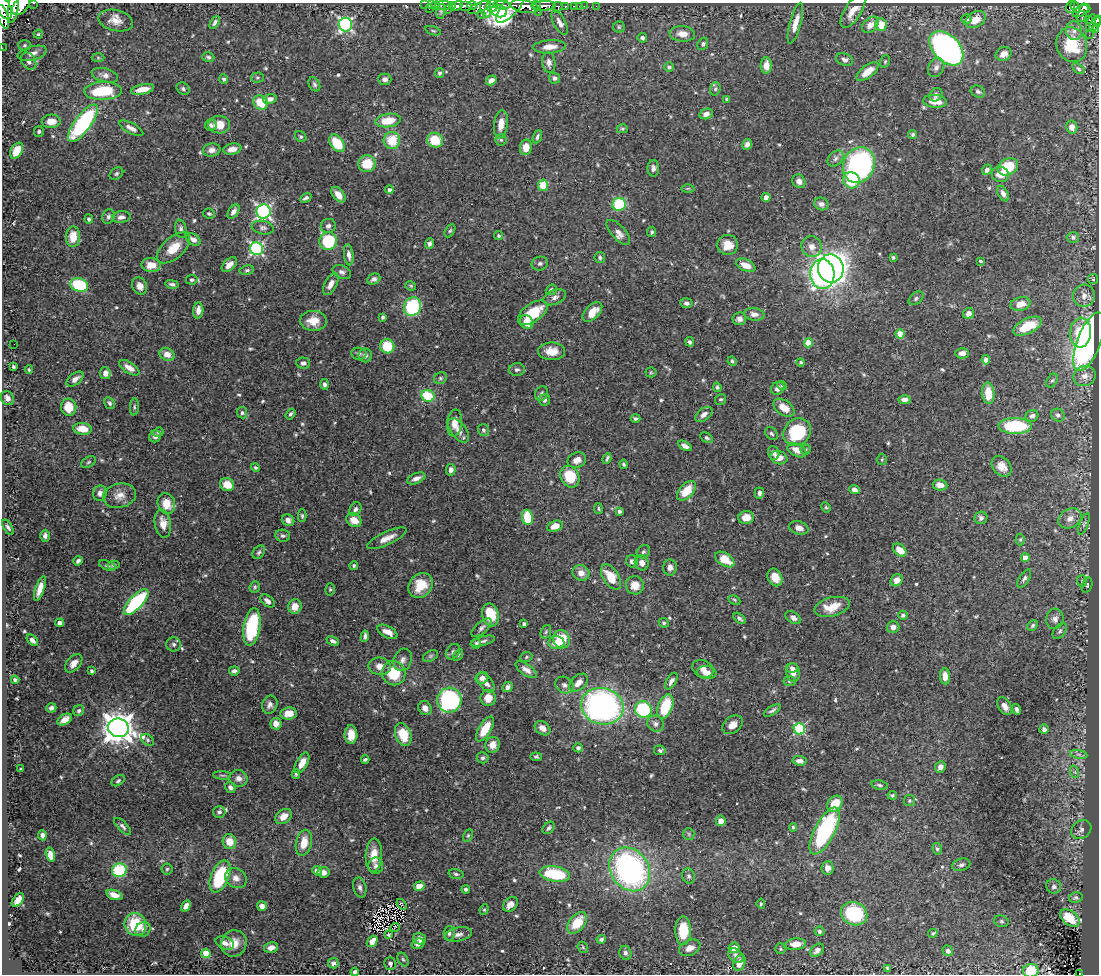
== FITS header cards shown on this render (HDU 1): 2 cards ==
NAXIS1  =                 1097
NAXIS2  =                  972

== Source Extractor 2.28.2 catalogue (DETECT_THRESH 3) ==
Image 1097 x 972 px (HDU 1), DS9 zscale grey, 1 PNG px = 1 image px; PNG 1101 x 976 px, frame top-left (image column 1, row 972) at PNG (2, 3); each listed source drawn as its Kron ellipse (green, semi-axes under 4 px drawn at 4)
Background 0.493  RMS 0.016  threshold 0.0468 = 3 sigma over >= 5 px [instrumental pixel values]
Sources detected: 618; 2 with non-positive FLUX_AUTO (blend fragments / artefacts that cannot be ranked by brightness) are neither listed nor drawn; of the other 616, the 500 brightest by FLUX_AUTO listed and drawn (116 fainter detections omitted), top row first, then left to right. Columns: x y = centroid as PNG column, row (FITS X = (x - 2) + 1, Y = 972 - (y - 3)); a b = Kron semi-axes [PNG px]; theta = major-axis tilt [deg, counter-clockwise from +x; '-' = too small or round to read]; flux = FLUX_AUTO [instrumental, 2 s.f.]
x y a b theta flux
34 3 3 2 - 15
21 5 11 7 48 550
425 5 2 2 - 4.6
431 5 3 2 - 3.5
444 5 9 3 0 27
452 5 3 3 - 76
502 5 8 3 -4 88
14 6 16 5 82 450
436 6 4 3 - 8.9
457 6 6 4 35 200
465 6 6 5 - 170
472 6 5 3 - 79
492 6 6 5 - 160
524 6 14 6 -9 630
536 6 5 3 - 100
544 6 11 5 3 240
565 6 3 3 - 33
574 6 4 3 - 13
579 6 3 2 - 2
584 6 2 2 - 1.7
596 6 2 2 - 2.5
479 7 12 5 24 130
511 7 20 8 49 270
557 7 5 5 - 59
1071 7 6 4 70 35
1075 7 6 3 -69 43
4 8 12 6 -65 360
1085 8 5 4 - 77
429 9 3 2 - 8.8
486 9 9 5 -77 95
447 10 3 2 - 3.6
441 11 7 5 81 2.1
499 11 8 6 -15 200
853 11 19 8 58 14
1081 11 9 5 31 93
538 12 2 2 - 3.4
481 15 2 2 - 10
3 17 12 5 -73 250
1082 17 5 5 - 46
966 19 5 4 - 2.3
1089 19 4 3 - 36
976 20 11 7 33 17
1097 20 5 4 - 69
116 21 17 10 -13 12
215 22 7 4 61 3.2
560 23 13 6 -62 6.4
795 23 21 5 75 12
1091 23 9 3 73 25
345 24 7 6 - 200
1095 24 8 3 55 55
870 25 9 6 44 9.7
881 25 6 5 - 20
619 27 5 5 - 1.7
1096 30 4 4 - 15
433 31 8 4 -18 1.8
1074 31 9 8 - 5.8
38 34 4 4 - 1.6
682 34 13 7 -5 9.7
1089 35 2 2 - 21
642 38 5 4 - 3.1
703 44 6 5 - 2.5
25 45 6 5 - 1.8
1072 45 17 15 -69 45
549 47 16 6 4 11
2 48 2 2 - 2
946 48 20 13 -46 310
32 53 15 7 15 7.1
1003 54 8 6 25 7.1
208 57 6 4 -17 2
98 58 6 4 -2 1.5
845 59 9 6 -17 3.5
29 61 9 7 -57 4.7
885 61 6 4 71 1.5
549 63 10 6 -83 5.1
766 65 8 5 87 10
669 67 5 4 - 2.9
936 67 10 7 62 4.9
1078 69 7 4 -33 2.2
867 72 13 6 37 14
440 73 5 4 - 2.4
105 75 13 7 -15 6.2
257 78 6 5 - 1.6
554 78 6 5 - 3.3
224 79 5 4 - 2.5
385 79 6 5 - 4
491 80 6 4 33 5.6
314 84 7 5 -62 2.5
143 89 12 5 10 13
183 89 7 5 -44 2.4
715 89 7 5 74 2
103 91 19 9 2 60
978 92 7 5 -24 2.6
936 95 7 6 - 3.3
270 99 7 5 13 5.1
727 99 4 3 - 1.9
935 101 12 6 -5 13
261 103 8 6 -42 26
706 114 7 5 13 5.1
51 121 9 6 2 12
388 121 13 6 8 25
83 123 22 8 53 140
501 124 14 7 82 13
211 125 6 6 - 3.3
219 125 11 9 -1 15
1072 127 6 5 - 7.9
131 128 13 5 -27 6.2
622 129 6 4 -1 1.5
39 131 5 5 - 2.5
913 134 4 4 - 1.8
301 137 6 5 - 1.8
537 137 7 4 67 2.7
392 140 8 8 - 29
435 140 8 7 - 28
501 140 6 5 - 1.9
337 143 10 6 -54 35
747 144 5 5 - 3.8
526 147 8 6 81 13
232 149 9 5 10 7.5
212 150 9 6 9 5.8
17 151 9 5 59 21
835 159 9 6 47 4
367 164 8 8 - 25
859 165 18 15 66 270
1008 167 10 8 29 35
653 168 8 5 90 3.9
987 170 5 4 - 3.8
116 174 7 5 34 2.2
1000 174 9 7 -11 11
851 180 8 8 - 33
799 181 7 6 - 4.8
543 185 6 5 - 19
688 188 6 4 1 1.6
389 190 4 4 - 3.6
1003 194 8 5 -62 4.5
338 195 9 5 -50 9.5
766 197 4 4 - 6.5
306 198 6 3 30 2.6
619 204 7 6 - 56
821 204 7 6 - 4.6
264 211 7 7 - 270
233 212 8 5 56 4.8
209 213 6 5 - 1.8
108 216 7 6 - 2.9
121 217 9 5 9 4.4
89 219 4 4 - 2.2
328 226 7 7 - 3.7
263 228 11 6 -11 3.3
181 229 9 5 -79 3.3
450 231 7 4 61 1.8
618 232 16 7 -48 7.5
652 232 5 4 - 2.2
499 236 4 4 - 1.9
73 237 10 7 87 17
1073 237 6 5 - 2.9
193 239 8 5 -34 5.4
328 241 9 8 - 62
429 244 5 4 - 2.7
728 245 10 10 - 15
812 247 11 10 - 7.6
173 248 20 10 41 20
256 249 6 6 - 190
349 255 10 4 -82 5.5
600 257 5 5 - 2.1
893 257 3 3 - 2.2
980 261 4 2 - 1.6
540 264 8 7 - 3.1
151 265 9 7 -2 14
229 265 9 5 44 8.1
746 265 10 5 -23 13
831 268 14 12 -81 700
247 270 7 5 10 2.1
342 272 9 6 -25 3.7
822 274 15 12 -86 240
374 279 7 5 27 3.4
1093 279 5 5 - 1.9
192 280 6 5 - 2.4
172 284 7 4 -13 2.5
331 284 12 6 60 7.9
79 285 9 6 -19 65
140 286 9 7 -62 7.7
411 286 5 4 - 1.6
551 290 6 5 - 2.5
1084 296 11 11 - 9.9
555 297 12 7 22 4.9
916 298 8 5 40 2.8
686 303 6 5 - 3.2
1021 304 10 6 13 12
412 307 9 8 - 81
198 310 8 5 86 6.4
592 312 12 7 46 15
533 313 17 9 35 39
969 313 6 5 - 5.5
754 314 10 6 -9 5.9
383 317 4 3 - 2.3
739 319 7 6 - 4.3
313 321 13 10 -3 16
527 322 7 6 - 17
1027 326 15 7 26 35
1080 333 15 10 84 38
900 334 4 4 - 24
690 342 5 4 - 2.4
1089 342 31 12 68 350
808 343 4 4 - 26
14 344 2 2 - 17
387 346 7 7 - 33
552 351 13 9 -1 14
962 353 7 5 -1 7.2
167 354 8 6 -27 8.8
359 354 7 6 - 2.8
365 355 7 6 - 4.2
986 360 4 4 - 4.9
732 361 5 4 - 1.9
801 362 4 4 - 2.3
303 363 7 5 -5 3.7
13 366 4 3 - 1.7
129 368 11 5 -32 8.8
29 370 4 3 - 1.5
517 370 8 6 1 3.1
651 372 5 5 - 1.5
105 373 6 5 - 6.9
1085 376 11 10 - 9.3
440 378 7 5 34 2.1
75 379 10 5 37 5.4
1052 380 7 5 60 2.3
324 384 5 4 - 2.9
782 385 5 4 - 1.6
717 387 5 4 - 1.9
778 388 7 6 - 4.5
541 393 8 6 63 3
988 393 11 6 -85 22
428 396 7 5 -23 45
7 398 7 6 - 4.6
721 399 6 5 - 1.8
544 400 6 5 - 4.5
905 400 6 4 -2 4.8
110 403 6 5 - 2.4
69 407 8 8 - 20
134 407 8 4 85 1.9
784 408 12 7 -34 13
242 413 5 5 - 2.4
290 414 6 4 55 2.3
704 414 10 6 38 5.6
1058 415 7 6 - 3.8
1032 416 6 5 - 4
635 418 5 4 - 2.1
454 423 13 7 83 10
1015 426 16 8 -1 72
82 429 9 6 -6 16
459 430 14 7 -54 8.1
483 430 6 5 - 2.7
158 432 6 4 19 1.9
797 432 15 13 47 63
771 433 7 5 -44 2.5
155 436 6 6 - 3.9
707 438 7 4 -31 2.1
685 446 7 4 -30 4.3
805 449 5 5 - 1.5
797 450 10 6 -29 10
774 453 7 5 -70 3.5
607 458 6 3 67 2
779 458 8 6 -18 12
882 459 6 5 - 1.6
577 460 9 7 23 7.9
88 462 8 5 28 1.9
624 464 4 4 - 2
1002 466 11 8 -45 10
255 467 4 4 - 1.8
451 470 6 5 - 4.7
570 477 11 9 -60 38
416 478 9 5 22 6.3
227 485 7 6 - 16
940 485 7 5 -7 8.8
854 490 5 4 - 4.4
686 491 12 7 47 22
100 493 7 6 - 4.4
759 493 5 4 - 3.5
119 496 17 12 13 12
166 504 11 8 -69 17
826 507 5 4 - 1.6
598 508 5 4 - 1.6
355 509 7 5 57 3.6
619 511 3 3 - 2.8
302 516 6 4 -88 1.7
527 517 8 5 -82 36
746 518 8 6 10 11
981 518 6 6 - 3.4
1070 518 12 9 30 7.8
288 520 6 5 - 4.2
354 520 8 6 -35 13
163 524 14 8 -81 12
1084 524 11 4 70 2.5
555 526 8 5 16 11
8 527 8 4 -58 2.7
799 528 10 6 -17 7.2
45 536 6 4 89 3.8
283 536 7 6 - 2.9
387 538 21 6 25 10
1020 539 6 4 88 1.6
900 550 8 5 -42 14
259 552 7 5 50 2.5
643 552 7 6 - 2.3
1025 558 4 4 - 8.6
725 559 11 6 -33 23
78 561 5 4 - 2.7
632 561 6 6 - 3.4
642 563 8 7 - 6.7
107 565 8 4 -22 2.3
113 565 6 4 10 1.9
354 565 4 4 - 1.9
670 567 8 7 - 4.9
581 573 8 7 - 8.2
611 577 14 7 -58 27
775 577 9 7 -65 14
1024 578 10 5 58 3.3
897 580 6 5 - 7.8
1082 581 5 5 - 1.7
420 585 13 11 47 25
635 585 9 9 - 13
1087 585 8 5 71 1.8
255 587 6 5 - 2.1
40 589 13 4 71 10
330 589 6 5 - 1.7
734 600 6 4 -28 1.6
267 601 8 5 -39 4.9
136 602 16 6 47 120
295 606 7 6 - 12
832 607 18 9 14 20
490 615 11 8 -76 26
903 615 5 4 - 2.5
739 618 7 4 -38 2.8
793 618 9 5 -33 3.7
1055 619 10 8 83 5.7
59 623 4 4 - 4.6
664 623 5 4 - 1.7
524 624 4 3 - 2.1
1033 625 6 5 - 2.2
252 627 19 8 82 84
893 627 6 6 - 5.1
481 628 12 6 40 3.9
1060 631 9 5 53 2.9
387 632 11 5 -28 9.6
546 632 7 5 69 1.8
365 636 6 4 81 3.3
561 639 9 8 - 31
32 640 7 4 -45 4.2
333 641 7 4 -25 3.7
483 641 12 4 15 3.2
476 643 5 4 - 2.3
556 643 8 6 1 15
174 644 7 7 - 3.5
453 652 8 6 52 2.8
458 655 6 4 57 1.6
430 656 8 5 27 2.1
526 657 6 5 - 1.6
403 660 11 9 71 5.1
74 663 10 6 48 7.4
380 666 11 8 -7 9.1
792 668 6 5 - 3.2
703 669 11 8 -26 7.4
526 670 12 5 -34 6.3
92 671 3 3 - 1.8
234 671 5 4 - 2.7
707 672 9 6 -7 9.6
793 672 9 6 -85 7.9
394 673 12 11 - 35
945 676 8 5 -88 9.1
482 678 6 5 - 5.6
15 680 4 4 - 3.3
671 681 9 5 59 4.5
789 681 6 5 - 2.6
486 683 11 6 -51 6.6
578 683 11 7 43 9.2
564 685 10 8 -28 4.6
507 687 6 4 44 3.9
488 698 8 7 - 13
449 700 12 12 - 190
270 705 9 7 70 5.6
602 706 21 18 -14 320
665 706 13 7 68 49
1005 706 10 6 -57 6.1
51 708 5 4 - 3.3
425 708 7 6 - 6.5
643 709 8 8 - 80
1017 709 5 3 - 2.7
772 710 9 4 32 2.7
79 711 6 5 - 2.4
288 713 8 6 6 12
65 719 8 5 29 7.2
276 724 6 5 - 9.2
655 724 8 7 - 4.1
733 725 11 8 39 10
118 728 10 9 - 1800
543 728 8 6 -37 7.4
485 729 14 6 59 25
799 729 5 5 - 110
1044 729 5 4 - 3.3
403 734 12 8 -72 29
351 735 9 6 -89 12
148 740 7 5 -42 2.2
493 745 8 7 - 7.7
578 748 5 4 - 2.7
660 750 6 5 - 2.4
1079 754 9 4 -9 2.5
536 757 5 4 - 1.7
483 758 6 5 - 2.1
365 759 4 3 - 2
800 761 7 4 -5 4.7
302 763 11 5 62 11
940 767 6 5 - 6.6
21 769 3 3 - 1.6
1075 772 6 4 -72 1.8
296 774 4 3 - 1.6
222 775 9 3 -4 1.6
238 778 9 8 - 5.6
118 781 7 5 33 2.3
880 785 8 4 -10 2.3
230 787 6 4 -59 3.4
892 795 5 4 - 1.8
909 801 5 5 - 1.6
835 804 9 6 52 25
219 812 6 6 - 3
283 817 9 6 36 11
721 821 5 5 - 9.2
123 826 11 4 -45 3
793 827 4 3 - 1.5
549 828 7 5 47 2.8
1081 830 11 8 36 4.4
825 831 26 10 62 140
689 834 6 5 - 2
42 835 5 4 - 3.6
468 835 7 4 63 1.7
229 842 7 6 - 15
304 843 13 8 77 17
937 849 6 4 -75 2.1
50 855 7 4 -75 10
374 855 17 8 87 16
961 865 9 6 16 3.7
376 866 8 7 - 3.6
827 868 7 6 - 6.6
167 869 5 5 - 1.9
630 869 23 19 -55 280
119 870 7 6 - 63
317 871 5 4 - 4.7
323 872 6 5 - 6.1
456 874 7 4 -14 2.2
555 874 15 7 -8 60
220 876 17 9 67 78
689 876 8 6 -73 3
236 878 11 9 -33 7.1
419 886 5 4 - 11
1054 886 7 7 - 3.7
360 887 10 6 -76 3.9
466 889 4 4 - 2.2
114 895 8 4 -18 7.9
1076 898 7 5 10 2.2
18 900 8 5 51 11
402 904 6 3 -50 2
510 904 8 6 42 8
761 904 5 4 - 1.6
186 906 6 4 59 5.6
262 906 5 5 - 5.6
484 909 5 4 - 1.5
854 914 13 11 -22 80
1070 918 11 7 -37 24
1001 921 7 5 -16 2.2
577 923 12 8 49 26
135 924 11 10 - 47
395 927 5 2 - 1.6
143 929 8 7 - 3.9
683 931 14 8 -89 32
819 931 5 5 - 2.1
449 933 7 5 80 2.5
933 933 5 4 - 1.5
458 934 14 7 11 6
389 935 4 3 - 1.6
420 939 6 5 - 4.6
601 939 4 4 - 2.4
372 941 6 4 52 9.4
225 943 9 6 -24 6.1
234 943 13 12 - 13
418 944 6 5 - 4.6
796 944 10 6 5 11
583 947 6 5 - 1.6
271 948 7 5 11 6.4
690 948 11 7 25 8.2
734 948 5 5 - 7.9
780 949 5 5 - 1.8
817 950 7 5 45 4.8
948 951 6 4 -35 3
206 953 4 4 - 30
625 953 7 6 - 3.4
736 956 9 6 -39 5.5
403 959 7 5 -61 1.7
333 963 5 5 - 4.1
390 963 6 5 - 3.4
739 963 8 5 67 11
888 968 4 3 - 1.8
1031 971 8 6 10 36
355 972 4 4 - 2.7
1080 973 3 2 - 4.4
At the frame edge (FLAGS 8, measured only in part): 10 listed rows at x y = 34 3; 21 5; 14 6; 4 8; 3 17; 1097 20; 2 48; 1031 971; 355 972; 1080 973
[116 fainter detections neither listed nor drawn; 2 non-positive-flux detections neither listed nor drawn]